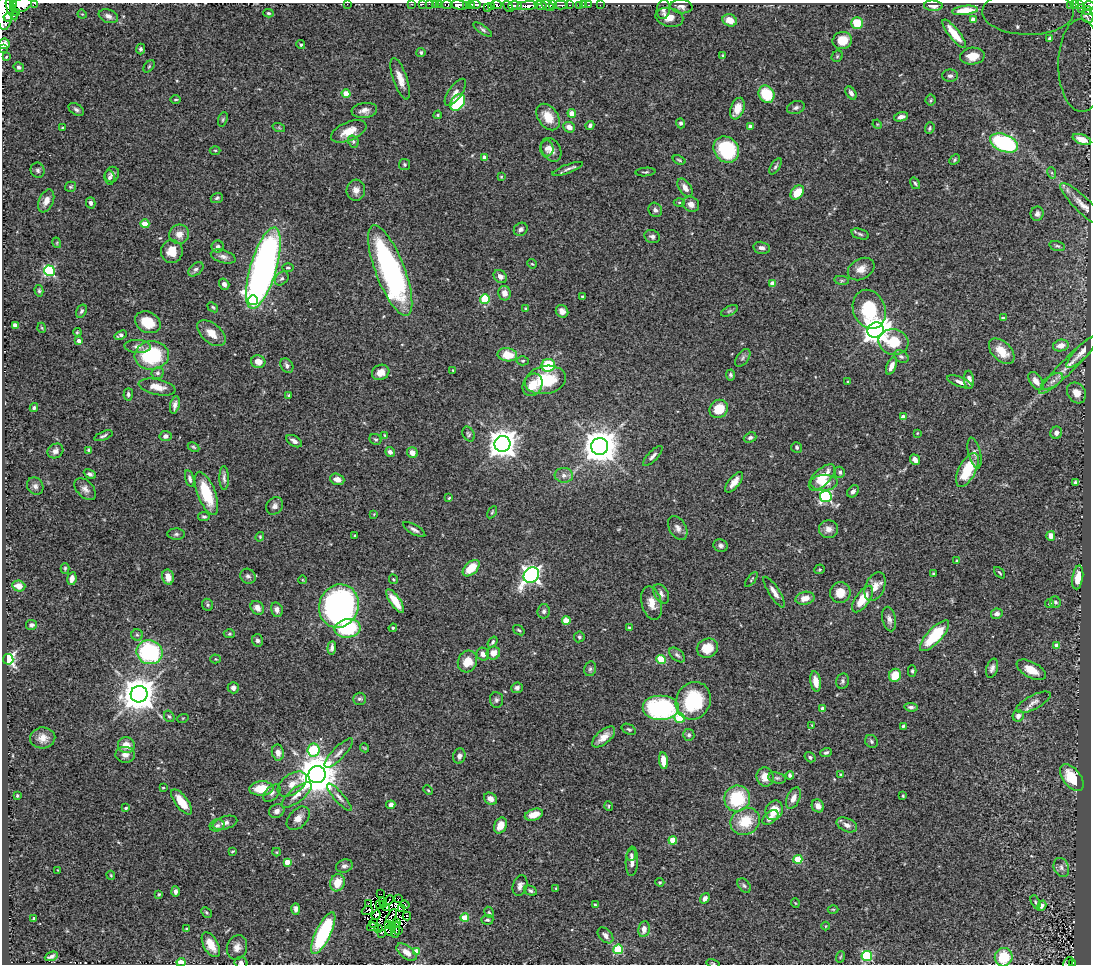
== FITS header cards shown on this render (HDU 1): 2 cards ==
NAXIS1  =                 1089
NAXIS2  =                  962

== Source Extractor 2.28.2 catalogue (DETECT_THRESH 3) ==
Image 1089 x 962 px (HDU 1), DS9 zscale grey, 1 PNG px = 1 image px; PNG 1093 x 966 px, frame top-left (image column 1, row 962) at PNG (2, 3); each listed source drawn as its Kron ellipse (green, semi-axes under 4 px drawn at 4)
Background 0.747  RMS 0.03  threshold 0.0898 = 3 sigma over >= 5 px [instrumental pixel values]
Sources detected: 460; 7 with non-positive FLUX_AUTO (blend fragments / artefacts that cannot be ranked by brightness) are neither listed nor drawn; the other 453 listed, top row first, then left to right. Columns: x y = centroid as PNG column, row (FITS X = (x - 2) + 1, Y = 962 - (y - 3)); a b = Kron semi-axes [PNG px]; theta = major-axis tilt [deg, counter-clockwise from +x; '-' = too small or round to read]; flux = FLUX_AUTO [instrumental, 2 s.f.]
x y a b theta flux
14 3 4 2 - 200
34 3 2 2 - 28
347 4 2 2 - 130
411 4 2 2 - 8.6
423 4 3 2 - 11
429 4 2 2 - 16
436 4 3 2 - 28
440 4 3 2 - 15
475 4 5 3 - 320
1075 4 3 3 - 94
21 5 11 6 18 2000
447 5 6 3 0 53
459 5 8 4 -9 1100
470 5 4 3 - 380
496 5 5 3 - 260
552 5 3 2 - 340
561 5 7 3 -1 190
569 5 3 2 - 83
583 5 2 2 - 6.5
589 5 3 2 - 6.2
600 5 2 2 - 4.6
1079 5 3 2 - 25
467 6 3 2 - 240
491 6 3 3 - 20
508 6 6 3 -54 220
515 6 7 3 4 410
528 6 10 3 4 1400
541 6 6 3 -20 350
548 6 7 4 -35 750
579 6 3 2 - 5.2
933 6 9 5 -3 12
1070 6 3 3 - 37
1089 6 5 4 - 290
487 7 3 2 - 1.4
681 7 11 6 -5 8.5
1081 8 3 2 - 26
12 10 11 3 -67 680
663 10 9 6 83 6.6
965 10 13 4 6 22
1088 10 4 2 - 44
5 11 19 8 87 4100
1028 12 46 23 0 260
17 13 3 3 - 180
268 13 5 4 - 3.2
82 14 5 4 - 2
108 16 10 6 -20 9
1087 16 7 5 -61 140
8 17 4 3 - 590
669 17 14 9 -13 22
973 19 4 4 - 21
730 20 7 6 - 27
857 23 6 5 - 49
483 29 11 4 -35 4.6
954 34 17 5 -51 34
1050 38 4 3 - 2.9
842 40 10 8 18 34
4 44 5 5 - 11
301 45 4 4 - 3.1
2 49 2 2 - 9.4
141 49 5 4 - 4.2
421 52 4 4 - 4.3
723 55 4 3 - 2
837 56 6 5 - 3.2
972 56 12 8 5 32
6 57 3 2 - 1.7
149 66 7 4 54 2.9
1081 66 46 23 -89 250
19 67 5 4 - 4.6
950 76 8 6 0 6.1
400 79 22 7 -71 21
455 92 16 6 54 12
346 93 4 4 - 38
851 93 7 4 -57 7.3
767 94 9 7 -57 79
176 99 5 3 - 2.2
931 100 5 5 - 3.2
458 102 9 6 55 130
796 108 9 6 19 5.9
76 109 8 5 -33 5.6
737 109 11 6 70 24
364 110 13 7 7 12
572 113 4 4 - 32
438 115 4 3 - 2.5
548 117 15 10 -54 34
901 117 7 4 14 8.9
223 119 7 4 72 3.4
681 123 5 4 - 5.3
877 124 5 4 - 1.9
590 125 5 3 - 5.9
750 126 4 4 - 7
569 127 6 5 - 12
63 128 3 3 - 3.6
279 128 6 4 -19 2.9
930 128 6 4 68 3.4
349 131 19 9 23 29
1082 139 10 5 -21 15
353 141 6 5 - 3.9
1004 143 15 8 -21 250
547 148 8 6 87 7.3
215 150 5 3 - 2.2
551 150 13 9 -58 15
726 150 14 12 -48 130
484 157 4 4 - 7.7
679 160 7 3 -20 2.7
955 160 6 4 42 3.4
404 165 6 5 - 3.7
776 166 9 4 58 4.4
568 169 16 4 21 7.9
38 170 8 7 - 5.3
645 172 10 3 4 3.4
1052 173 6 4 -72 3.2
112 174 8 6 60 7.1
109 177 7 5 -83 4.7
501 177 4 3 - 2
915 183 6 4 -56 3.6
71 187 6 5 - 3
685 188 10 6 -56 13
356 190 10 9 - 14
797 192 8 5 49 39
217 198 6 5 - 3.4
46 201 12 7 66 16
679 202 5 3 - 2.5
91 203 6 4 -75 5.8
691 204 8 7 - 12
1083 205 30 7 -44 22
655 210 7 6 - 5.8
1037 214 7 6 - 7.7
145 224 4 4 - 40
521 229 7 6 - 6
179 234 10 9 - 17
860 234 9 5 -17 4.9
652 237 8 6 -22 6.5
57 243 5 3 - 1.9
218 246 6 6 - 5.8
1057 246 8 4 -16 3.9
762 248 8 6 -12 9.8
172 251 11 11 - 29
223 257 13 6 -16 9
532 264 5 4 - 2.1
263 268 42 13 74 1200
288 268 6 3 0 2.6
196 269 9 5 39 5.9
861 269 14 10 30 18
49 271 5 5 - 210
390 271 48 14 -69 520
500 276 7 6 - 10
282 278 8 5 48 5.4
842 280 7 4 -8 3.3
773 283 4 4 - 20
224 284 6 5 - 7.9
39 291 6 4 -74 2.9
505 293 7 6 - 13
582 297 3 3 - 2.9
485 299 5 5 - 100
253 300 5 5 - 160
213 307 6 4 -40 2.5
526 309 4 3 - 2.1
869 309 20 16 -68 110
81 311 7 4 59 4.5
562 311 7 6 - 13
729 311 9 4 26 3.8
1003 318 4 3 - 2.6
148 322 13 10 -26 43
15 325 4 4 - 19
42 328 5 3 - 1.9
876 330 8 7 - 2200
77 332 4 3 - 2
211 333 17 9 -40 23
121 335 6 4 21 8
79 341 4 3 - 7.9
893 342 15 12 -13 54
138 346 13 6 -3 9.6
1061 346 8 5 12 15
1002 351 15 9 -45 35
1082 352 21 6 47 15
152 355 17 14 6 150
507 355 10 6 -8 44
901 356 8 5 -31 5.2
743 358 10 5 53 5.5
523 361 6 4 2 2.9
258 362 7 6 - 20
1070 364 42 7 45 30
287 365 8 6 -55 5.8
548 365 7 6 - 94
891 366 9 4 67 14
453 370 3 3 - 2.1
381 372 9 7 28 17
158 373 6 6 - 4.4
731 375 5 4 - 4.1
545 380 21 14 11 87
969 380 9 5 -85 11
1036 381 10 6 -55 15
1052 381 12 6 31 9.4
848 382 4 4 - 2.4
960 382 13 5 -21 9.4
532 385 12 9 61 32
157 387 19 7 -12 23
1076 393 11 8 -58 20
128 394 6 5 - 4
289 395 4 4 - 2
175 405 9 4 77 9
34 408 4 4 - 3.6
719 409 10 8 42 47
903 417 4 4 - 15
917 433 3 3 - 1.6
1056 433 6 5 - 9
468 434 8 5 -62 4.2
385 435 3 3 - 2
103 436 10 3 22 4.4
165 436 6 5 - 8.6
750 438 6 5 - 5.5
375 439 6 5 - 3.6
294 441 9 5 -30 8.2
502 444 8 8 - 2800
600 446 8 8 - 4200
193 447 6 4 -27 2.9
797 447 5 5 - 4.2
89 450 4 3 - 2.7
55 451 8 7 - 8.7
390 452 5 5 - 7.7
412 453 5 5 - 14
974 453 16 6 -76 10
653 456 13 5 46 7.6
915 460 6 4 -50 12
967 470 18 8 63 76
840 472 5 5 - 4.4
90 474 6 4 -26 5.5
564 475 9 7 -4 9.2
822 477 17 8 45 47
224 478 12 4 -89 6.8
190 479 9 4 -75 6
337 479 7 5 -20 14
734 482 12 5 52 16
1075 482 3 3 - 3.3
824 483 13 8 3 25
35 486 9 7 -54 7.1
85 489 13 8 -46 11
853 491 7 5 49 7.2
206 493 23 9 -69 83
826 496 6 5 - 270
449 498 4 3 - 2.1
275 506 9 7 51 8.8
492 512 7 3 59 2.7
374 514 4 3 - 1.6
204 517 6 4 -12 3.9
678 528 13 8 -60 11
828 529 9 9 - 14
414 530 12 4 -30 6.8
176 534 8 5 1 5.1
355 535 3 2 - 1.6
1051 536 5 4 - 14
260 537 5 4 - 2.2
720 545 7 6 - 6.7
957 561 4 3 - 2.5
65 568 5 4 - 3
471 568 10 6 44 43
819 569 5 4 - 2.5
1000 573 7 3 -46 2.6
934 574 3 3 - 3.6
531 575 8 7 - 890
248 576 8 7 - 6.5
168 577 7 6 - 18
1078 577 12 5 82 20
72 579 6 4 79 11
394 579 5 4 - 2.3
303 580 4 3 - 1.5
751 580 8 3 51 2.3
19 586 6 5 - 16
875 587 15 9 67 19
774 592 18 5 -57 15
840 593 10 10 - 24
661 594 10 7 -59 8.2
805 598 9 6 12 18
863 599 15 7 55 43
395 601 14 5 -55 34
1055 602 6 5 - 3.7
652 603 17 10 -76 22
1050 603 4 4 - 2.9
207 605 6 5 - 3.5
339 606 22 19 68 640
257 608 7 6 - 14
277 610 7 6 - 8
544 611 7 6 - 5.9
997 614 6 5 - 7.8
889 619 12 6 -76 10
566 621 4 4 - 47
32 625 5 5 - 6
348 628 13 9 8 120
393 628 4 3 - 2.5
629 628 3 3 - 2.4
519 630 6 4 -37 3.1
229 634 5 4 - 2.6
137 635 6 5 - 3.9
935 636 20 7 47 110
579 637 5 5 - 3.8
257 640 6 5 - 5.3
493 642 6 3 54 3.4
1057 646 4 4 - 21
332 648 7 3 84 5.9
707 648 11 9 21 34
150 652 13 12 - 210
493 653 7 6 - 19
483 654 6 6 - 10
677 655 9 5 -40 5.6
8 659 5 5 - 420
215 659 5 4 - 2.3
661 660 5 4 - 82
467 662 11 9 65 30
992 668 10 5 73 7.6
590 669 7 6 - 4.7
1031 670 16 7 -28 31
912 671 6 4 89 3.7
895 675 7 6 - 36
816 681 10 5 -79 22
842 681 8 6 78 5
233 688 5 5 - 8.3
517 688 6 5 - 5.3
139 694 8 8 - 4800
359 699 6 6 - 4.4
496 700 8 6 -86 5.4
693 701 19 17 61 130
1033 702 19 7 27 13
911 707 7 4 -7 5
661 708 18 12 0 290
823 709 4 4 - 15
169 716 6 5 - 3.3
1018 716 6 5 - 8.6
183 718 6 3 18 1.9
680 718 5 5 - 71
812 725 3 3 - 1.3
903 726 3 3 - 2.4
629 729 8 5 -28 3.7
689 735 6 5 - 4.6
604 737 14 6 40 18
43 738 12 10 3 18
871 741 7 6 - 4.4
126 745 8 8 - 21
364 748 5 2 - 1.9
313 750 6 6 - 120
826 752 6 4 20 3.5
278 753 8 6 -79 14
339 753 19 6 46 12
125 755 10 8 -2 12
459 756 7 6 - 7.5
810 757 6 4 -35 4
663 761 8 4 -83 27
840 774 4 3 - 1.9
317 775 8 8 - 7200
790 775 4 4 - 4.4
765 777 9 8 - 19
1072 777 15 9 -52 53
777 778 9 5 -14 4.5
292 784 16 10 36 22
163 788 3 2 - 1.8
261 788 12 7 4 49
428 790 5 3 - 2
272 793 10 6 46 6.8
297 795 18 7 39 17
17 796 3 3 - 3
903 796 3 3 - 2.1
339 797 18 5 -49 9.1
793 798 11 6 65 15
490 799 7 5 -35 13
737 799 13 13 - 110
182 802 15 6 -53 34
391 805 4 4 - 10
609 806 5 3 - 2
818 806 7 6 - 13
126 808 3 3 - 2.5
774 810 10 8 64 35
277 811 8 6 26 9.1
534 815 9 5 18 25
770 817 9 5 40 12
298 818 14 9 45 16
745 821 15 13 28 58
225 823 13 6 17 10
217 825 7 6 - 4.8
500 825 8 6 65 17
847 825 11 6 -25 10
673 840 4 4 - 48
232 851 3 2 - 1.8
277 852 4 4 - 2.1
631 855 6 4 84 3.8
798 859 4 4 - 80
632 861 15 6 88 12
287 862 4 4 - 24
344 866 8 6 19 6.9
1061 867 10 7 -68 7.6
58 870 2 2 - 1.4
111 875 5 3 - 1.9
660 882 4 3 - 2.3
337 883 9 7 70 32
520 886 10 7 72 9.5
744 886 8 5 -50 4.6
556 888 3 3 - 1.7
175 891 5 4 - 6.9
531 891 7 4 -26 3.9
159 894 3 3 - 2.1
381 894 2 2 - 2.5
398 898 3 2 - 0.92
705 898 6 4 54 9.4
389 900 5 2 - 2.9
383 901 4 2 - 1.4
1036 902 7 4 -64 2.7
369 903 3 2 - 3.5
795 903 5 3 - 1.5
383 904 3 2 - 1.3
405 904 5 3 - 0.8
379 905 3 2 - 3.2
595 905 3 2 - 1.9
1042 906 5 4 - 5.1
386 907 3 2 - 2.6
296 909 6 4 -90 7.3
402 909 3 3 - 4.2
833 909 5 3 - 1.9
367 910 5 2 - 1.4
206 912 6 3 -45 2.7
489 912 6 4 -61 3.1
376 915 5 4 - 4.8
392 916 8 3 61 2.2
407 916 4 2 - 1.8
34 918 3 3 - 2.8
465 918 4 4 - 55
487 920 6 5 - 3.8
396 922 3 3 - 0.78
374 923 4 2 - 0.24
388 925 3 2 - 4.8
392 926 3 2 - 0.88
826 926 4 3 - 1.5
373 927 6 2 11 7
187 929 4 3 - 2.4
378 929 3 2 - 0.65
644 929 8 5 80 14
389 930 5 3 - 1.4
396 930 8 3 82 0.47
399 930 2 2 - 66
323 933 23 7 64 190
381 933 3 2 - 4.9
605 935 9 6 -46 9.6
211 945 14 7 -60 28
237 947 12 10 71 14
618 949 5 5 - 120
416 951 4 4 - 42
407 952 12 6 -37 16
51 956 7 3 22 5.4
867 956 5 5 - 160
840 957 6 3 71 2.1
1004 957 9 8 - 71
181 962 4 4 - 38
241 963 6 5 - 6.3
713 963 6 3 -13 1.9
1068 963 6 3 55 13
1072 963 4 2 - 34
At the frame edge (FLAGS 8, measured only in part): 27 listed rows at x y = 14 3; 34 3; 347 4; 411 4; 423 4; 429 4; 436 4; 440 4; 1075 4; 21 5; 447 5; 459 5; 496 5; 1079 5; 1089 6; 5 11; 1028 12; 1087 16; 4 44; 2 49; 1081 66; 1004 957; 181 962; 241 963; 713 963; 1068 963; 1072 963
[7 non-positive-flux detections neither listed nor drawn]